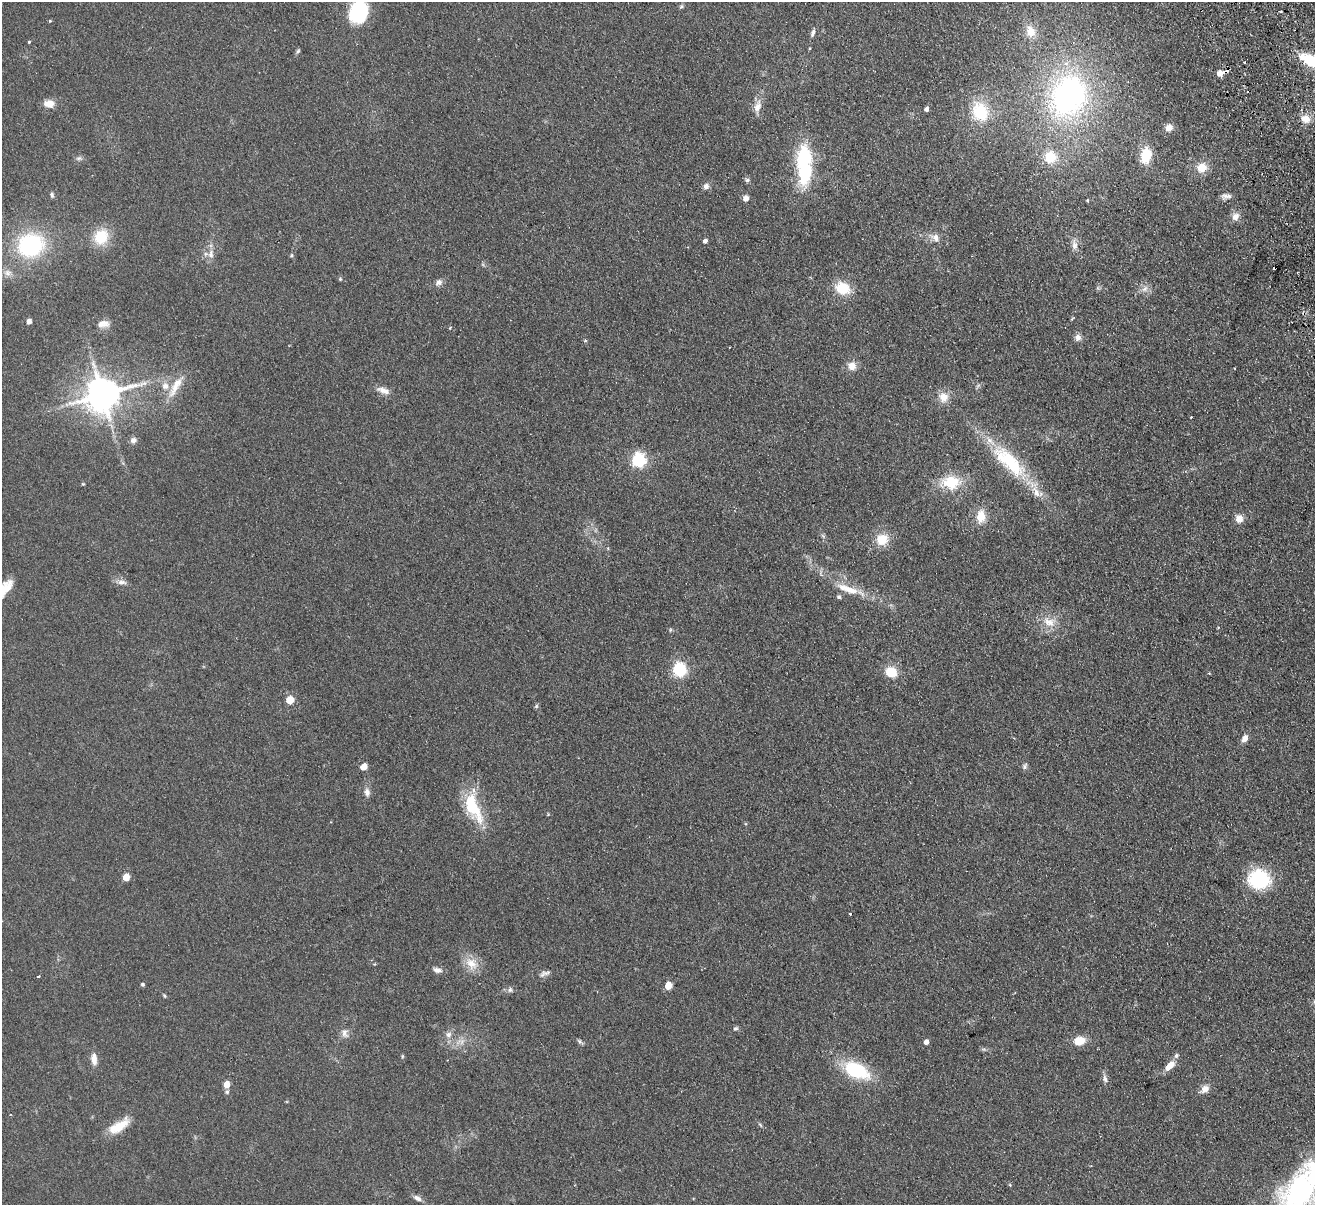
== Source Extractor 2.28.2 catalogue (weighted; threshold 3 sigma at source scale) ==
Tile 10 of 4 x 4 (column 2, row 3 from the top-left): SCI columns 1369-2681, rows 1493-2695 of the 5362 x 5269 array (HDU 1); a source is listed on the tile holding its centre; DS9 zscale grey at full resolution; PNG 1317 x 1207 px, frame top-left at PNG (2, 2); no overlay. Shown black and unused: <1% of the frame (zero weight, under 2 of 3 exposures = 3% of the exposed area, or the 3 px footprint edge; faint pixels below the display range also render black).
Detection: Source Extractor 2.28.2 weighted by HDU 2 'WHT'; one run over the whole footprint, this tile lists its part. Background 0.13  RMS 0.011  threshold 0.0508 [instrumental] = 3 sigma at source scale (4.5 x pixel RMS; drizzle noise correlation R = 1.50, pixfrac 1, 0.05/0.05 arcsec/px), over >= 5 px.
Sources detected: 115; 1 too faint to see at this stretch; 1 cosmic-ray / hot-pixel residue — not listed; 3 inside a brighter listed object's ellipse — not listed separately; the other 110 listed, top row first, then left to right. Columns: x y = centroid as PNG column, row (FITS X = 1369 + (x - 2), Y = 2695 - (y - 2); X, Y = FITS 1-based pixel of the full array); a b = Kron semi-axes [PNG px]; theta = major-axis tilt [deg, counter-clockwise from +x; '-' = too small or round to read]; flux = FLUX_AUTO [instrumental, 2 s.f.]
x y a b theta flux
681 6 6 5 - 1.7
359 12 25 19 75 59
50 21 4 3 - 1
1030 31 17 12 -69 16
813 33 8 5 68 3.9
29 42 4 3 - 1
298 51 6 5 - 1.8
1311 60 22 10 -27 51
1244 63 3 2 - 2
1225 71 5 3 - 25
1220 73 5 4 - 12
1068 96 59 48 67 290
49 104 13 9 -4 10
757 106 18 9 74 9.8
926 109 4 4 - 4.3
980 112 22 17 -68 47
1306 119 11 10 - 12
1169 128 9 8 - 7.6
1146 155 16 11 80 28
1050 157 16 15 - 26
79 158 9 5 26 2.7
804 164 45 15 -89 95
1202 168 12 11 - 15
747 180 7 5 0 2.2
706 186 7 7 - 4.5
52 195 7 5 -68 2.2
1226 196 13 6 1 4.6
746 198 7 7 - 4.6
1087 200 4 3 - 1.2
1235 217 11 9 55 7.1
101 237 18 15 60 33
935 238 15 9 -36 8.1
705 241 5 4 - 3.6
31 245 28 25 16 110
1074 245 15 7 -84 6.9
211 254 12 8 85 7.2
291 255 5 4 - 1.4
1274 269 3 2 - 2.8
8 273 11 9 12 6.8
340 279 5 4 - 1.3
439 282 9 8 - 4.3
842 288 15 12 -20 31
1145 289 10 7 44 5.5
29 321 5 4 - 6.8
103 324 16 9 3 8.5
450 328 4 3 - 0.87
1078 337 9 8 - 4.9
585 340 5 4 - 1.2
852 366 10 10 - 10
165 386 10 10 - 8.5
175 386 34 9 60 19
384 391 18 8 -22 8.5
102 395 11 9 23 2700
943 397 13 12 - 13
133 440 8 8 - 4.7
638 460 6 6 - 210
1009 462 61 20 -45 79
951 482 23 16 2 36
83 484 5 4 - 1
981 516 15 10 86 17
1239 518 10 9 - 8.6
823 536 6 5 - 1.9
882 540 14 13 - 20
122 582 13 7 -6 5.3
5 588 28 12 52 23
851 590 28 11 -21 22
839 597 6 5 - 2
1049 622 19 12 -19 16
670 630 6 3 72 1.2
679 670 7 6 - 190
891 672 12 10 -30 22
1209 673 4 3 - 1
290 700 5 5 - 35
536 706 6 5 - 1.7
1245 738 10 7 63 5.7
1025 766 9 6 54 2.6
364 767 5 4 - 16
367 792 10 7 -78 5.3
473 807 42 17 -69 49
548 814 5 3 - 0.92
126 877 5 5 - 22
1259 879 20 17 -7 82
850 914 3 3 - 3.2
471 963 20 14 -45 17
437 970 11 7 -14 5
545 973 17 6 22 4.7
38 976 3 3 - 3
142 984 4 4 - 1.9
668 986 5 5 - 23
510 990 7 6 - 2.6
164 996 6 4 -70 1.3
1314 1001 6 4 -72 1.9
736 1028 7 5 27 2
345 1033 14 8 -72 6
448 1034 8 7 - 5
580 1041 9 4 -43 2.2
1079 1041 10 7 13 21
926 1042 5 4 - 5.8
402 1056 6 4 90 1.2
94 1059 14 7 -86 8.5
1170 1066 16 7 45 11
856 1070 25 14 -26 70
1105 1078 13 5 -76 4
227 1084 5 5 - 14
1205 1089 12 9 37 7.3
227 1092 7 5 75 2
119 1126 28 11 33 22
1010 1185 5 3 - 1.1
1299 1192 58 37 61 250
417 1198 11 6 -25 4.5
Overlapping masked pixels (flux is a lower limit): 2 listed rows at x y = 1311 60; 1225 71
Isophote crosses this tile's border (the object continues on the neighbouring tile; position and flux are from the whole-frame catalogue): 5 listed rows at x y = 359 12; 1311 60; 5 588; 1314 1001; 1299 1192